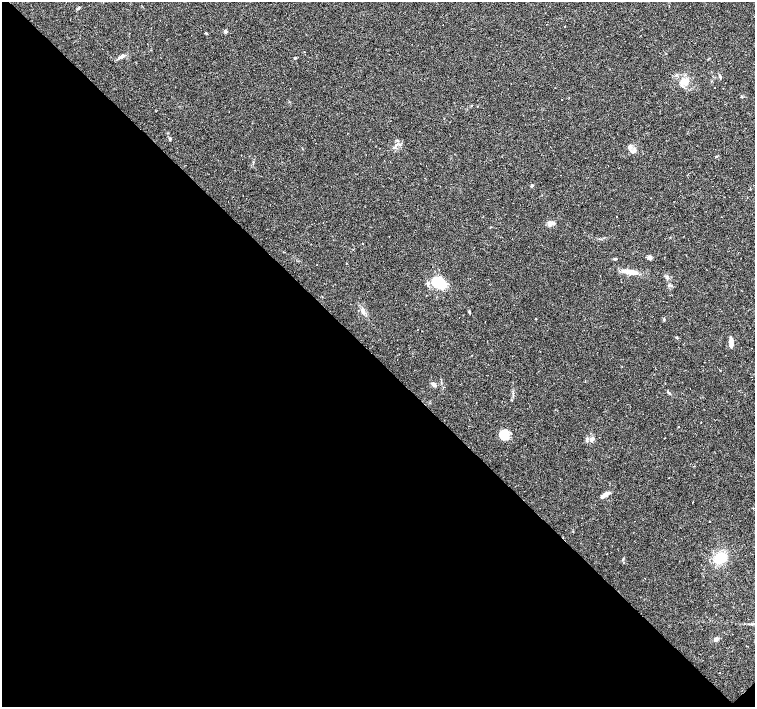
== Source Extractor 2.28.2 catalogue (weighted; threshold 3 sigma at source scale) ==
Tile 14 of 4 x 4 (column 2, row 4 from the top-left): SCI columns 1506-3010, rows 152-1561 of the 6021 x 6006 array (HDU 1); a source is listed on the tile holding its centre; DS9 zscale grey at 2 x 2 block average (1 PNG px = mean of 2 x 2 image px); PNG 757 x 709 px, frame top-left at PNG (2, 2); no overlay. Shown black and unused: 49% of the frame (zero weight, under 2 of 3 exposures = <1% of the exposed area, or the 3 px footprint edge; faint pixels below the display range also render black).
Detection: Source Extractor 2.28.2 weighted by HDU 2 'WHT'; one run over the whole footprint, this tile lists its part. Background 0.0408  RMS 0.0037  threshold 0.0165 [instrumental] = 3 sigma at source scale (4.5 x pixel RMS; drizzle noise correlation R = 1.50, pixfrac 1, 0.0396/0.0396 arcsec/px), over >= 5 px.
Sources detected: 74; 1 inside a brighter object's white glare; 28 cosmic-ray / hot-pixel residue — not listed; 2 inside a brighter listed object's ellipse — not listed separately; the other 43 listed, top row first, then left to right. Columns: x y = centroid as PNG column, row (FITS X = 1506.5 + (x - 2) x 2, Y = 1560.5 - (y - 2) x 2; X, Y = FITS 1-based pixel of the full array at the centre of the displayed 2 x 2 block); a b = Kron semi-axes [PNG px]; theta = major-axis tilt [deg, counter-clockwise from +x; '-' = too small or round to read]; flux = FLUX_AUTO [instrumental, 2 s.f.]
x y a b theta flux
78 8 5 3 - 1.4
225 31 2 2 - 4.3
310 50 2 2 - 0.27
304 52 2 2 - 0.29
122 56 7 4 32 3.6
295 58 4 3 - 0.96
720 77 5 3 - 1.3
684 81 9 6 17 8.3
170 139 4 3 - 0.79
396 145 4 3 - 1.6
629 147 7 4 65 2.4
634 150 7 3 74 2.2
532 186 4 3 - 0.91
616 216 2 2 - 0.47
315 220 2 2 - 0.73
550 223 8 4 2 4.2
649 258 5 4 - 2.3
615 259 5 2 - 0.94
631 272 18 5 -8 8.5
667 277 4 3 - 1.1
439 283 14 10 -28 31
669 285 3 3 - 0.82
362 311 7 4 -76 2.8
469 311 4 3 - 0.98
536 319 2 2 - 0.78
485 321 2 2 - 1
677 338 4 3 - 0.74
731 345 10 6 -89 4
585 381 2 2 - 0.91
433 385 6 4 -40 3
667 391 3 2 - 0.58
476 403 2 2 - 0.4
488 423 2 2 - 0.34
678 427 2 2 - 0.71
505 437 15 7 87 8.4
592 439 7 4 54 3.9
669 478 2 2 - 0.7
605 495 11 3 32 6.4
692 502 2 2 - 0.36
665 539 2 2 - 0.29
720 558 12 9 29 20
623 559 3 3 - 0.78
716 639 6 4 26 2.1
Diffuse or blended objects may show on this block-average render without a row.